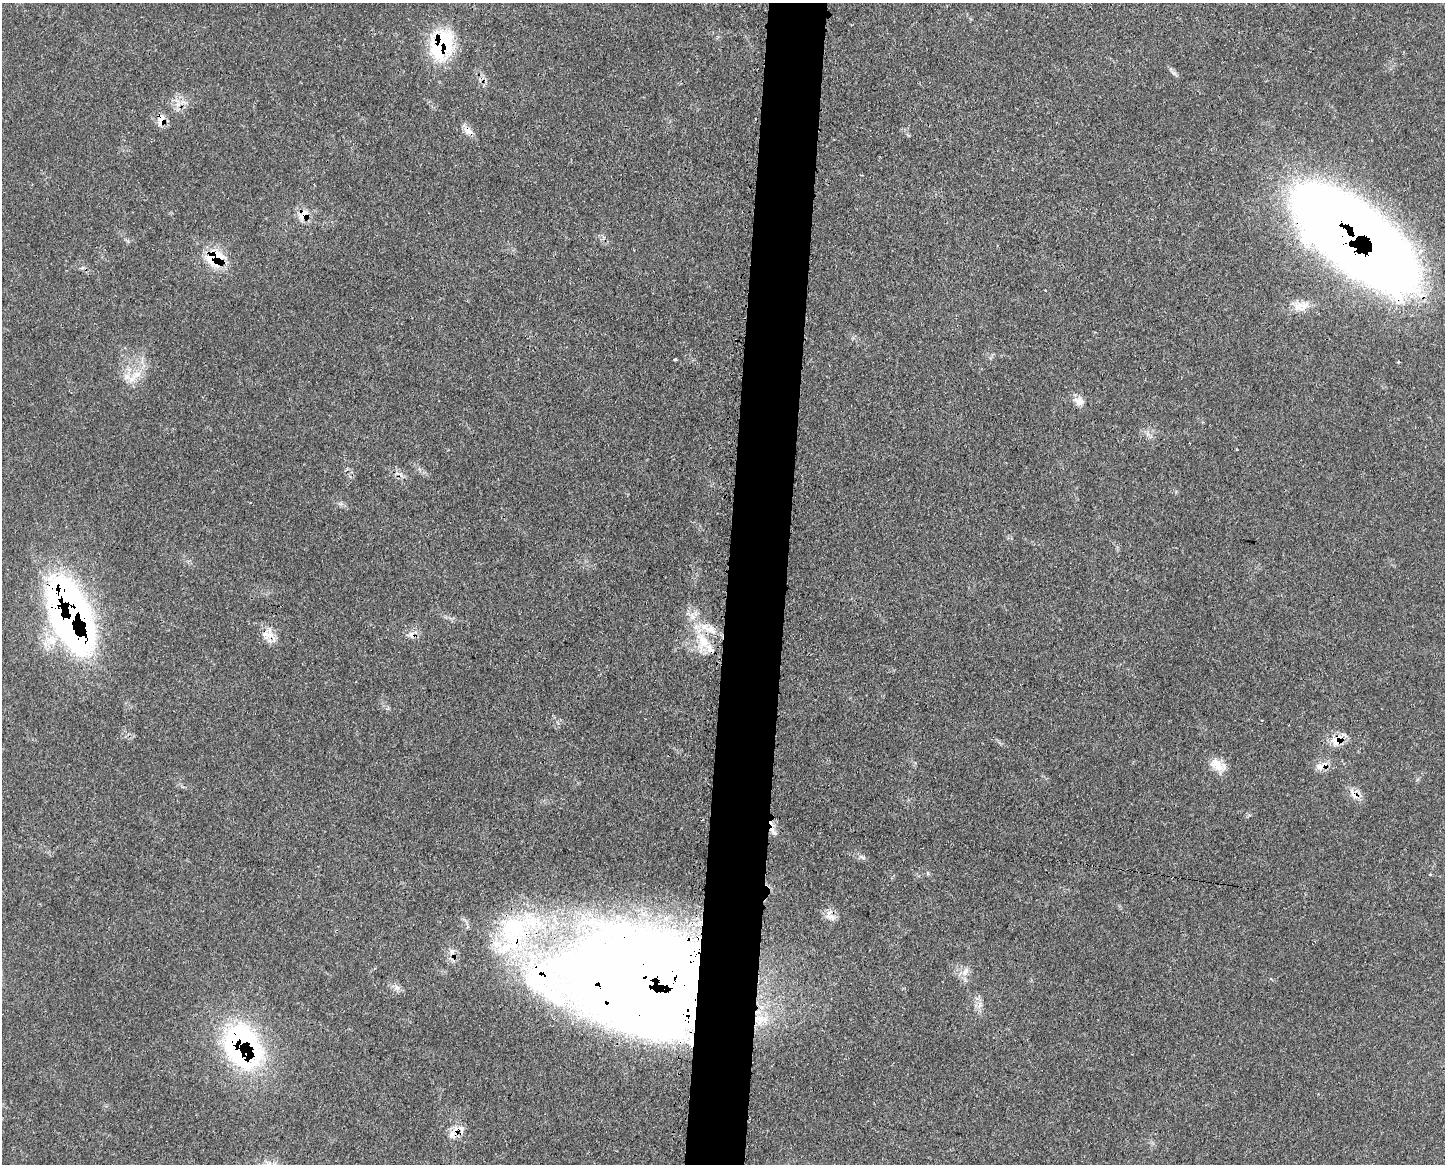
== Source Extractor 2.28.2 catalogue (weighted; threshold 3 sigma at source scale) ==
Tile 8 of 3 x 4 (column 2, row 3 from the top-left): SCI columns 1559-3001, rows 1163-2324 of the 4677 x 4650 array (HDU 1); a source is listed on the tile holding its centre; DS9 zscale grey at full resolution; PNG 1447 x 1166 px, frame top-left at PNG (2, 3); no overlay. Shown black and unused: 4% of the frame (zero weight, under 3 of 4 exposures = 2% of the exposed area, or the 3 px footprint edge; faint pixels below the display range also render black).
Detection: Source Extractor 2.28.2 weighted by HDU 2 'WHT'; one run over the whole footprint, this tile lists its part. Background 0.0548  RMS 0.0033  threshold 0.0148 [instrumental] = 3 sigma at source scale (4.5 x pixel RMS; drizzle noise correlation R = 1.50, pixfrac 1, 0.05/0.05 arcsec/px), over >= 5 px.
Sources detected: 41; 7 cosmic-ray / hot-pixel residue — not listed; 6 inside a brighter listed object's ellipse — not listed separately; the other 28 listed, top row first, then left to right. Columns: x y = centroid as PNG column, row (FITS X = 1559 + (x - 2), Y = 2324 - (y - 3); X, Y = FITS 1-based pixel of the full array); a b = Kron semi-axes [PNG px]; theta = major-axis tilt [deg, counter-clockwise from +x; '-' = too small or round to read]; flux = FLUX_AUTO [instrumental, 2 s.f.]
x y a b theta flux
441 45 35 26 79 25
468 131 14 8 -36 2.5
304 215 19 9 57 3.3
1347 231 98 43 -36 790
215 258 22 19 10 12
1045 291 3 2 - 0.42
1299 306 15 13 54 3.6
675 359 3 3 - 0.7
131 379 11 9 35 2.8
1079 401 13 9 -33 2.8
1122 439 3 2 - 0.25
695 613 7 4 73 1.1
71 615 68 30 -70 200
266 634 19 7 17 2.7
703 641 29 14 -54 9.8
1262 720 3 2 - 0.35
1336 740 17 12 53 4.8
1217 765 22 13 -28 4.4
1320 767 11 9 8 2.4
1354 794 19 8 -56 3
774 833 11 4 -45 0.98
832 917 10 6 -71 1.6
513 928 47 43 1 47
452 952 7 6 - 1.3
965 971 13 7 62 2
643 981 135 87 -7 710
242 1044 41 38 -81 69
452 1134 12 7 58 2.5
Overlapping masked pixels (flux is a lower limit): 14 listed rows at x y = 441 45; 468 131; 304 215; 1347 231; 215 258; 71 615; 266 634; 1336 740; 1320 767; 1354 794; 513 928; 643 981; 242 1044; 452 1134
Isophote crosses this tile's border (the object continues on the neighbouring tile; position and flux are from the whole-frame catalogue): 1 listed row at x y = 1347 231
Unlisted compact peaks at least as high as the median listed source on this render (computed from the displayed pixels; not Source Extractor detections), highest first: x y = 1174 73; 1249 815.